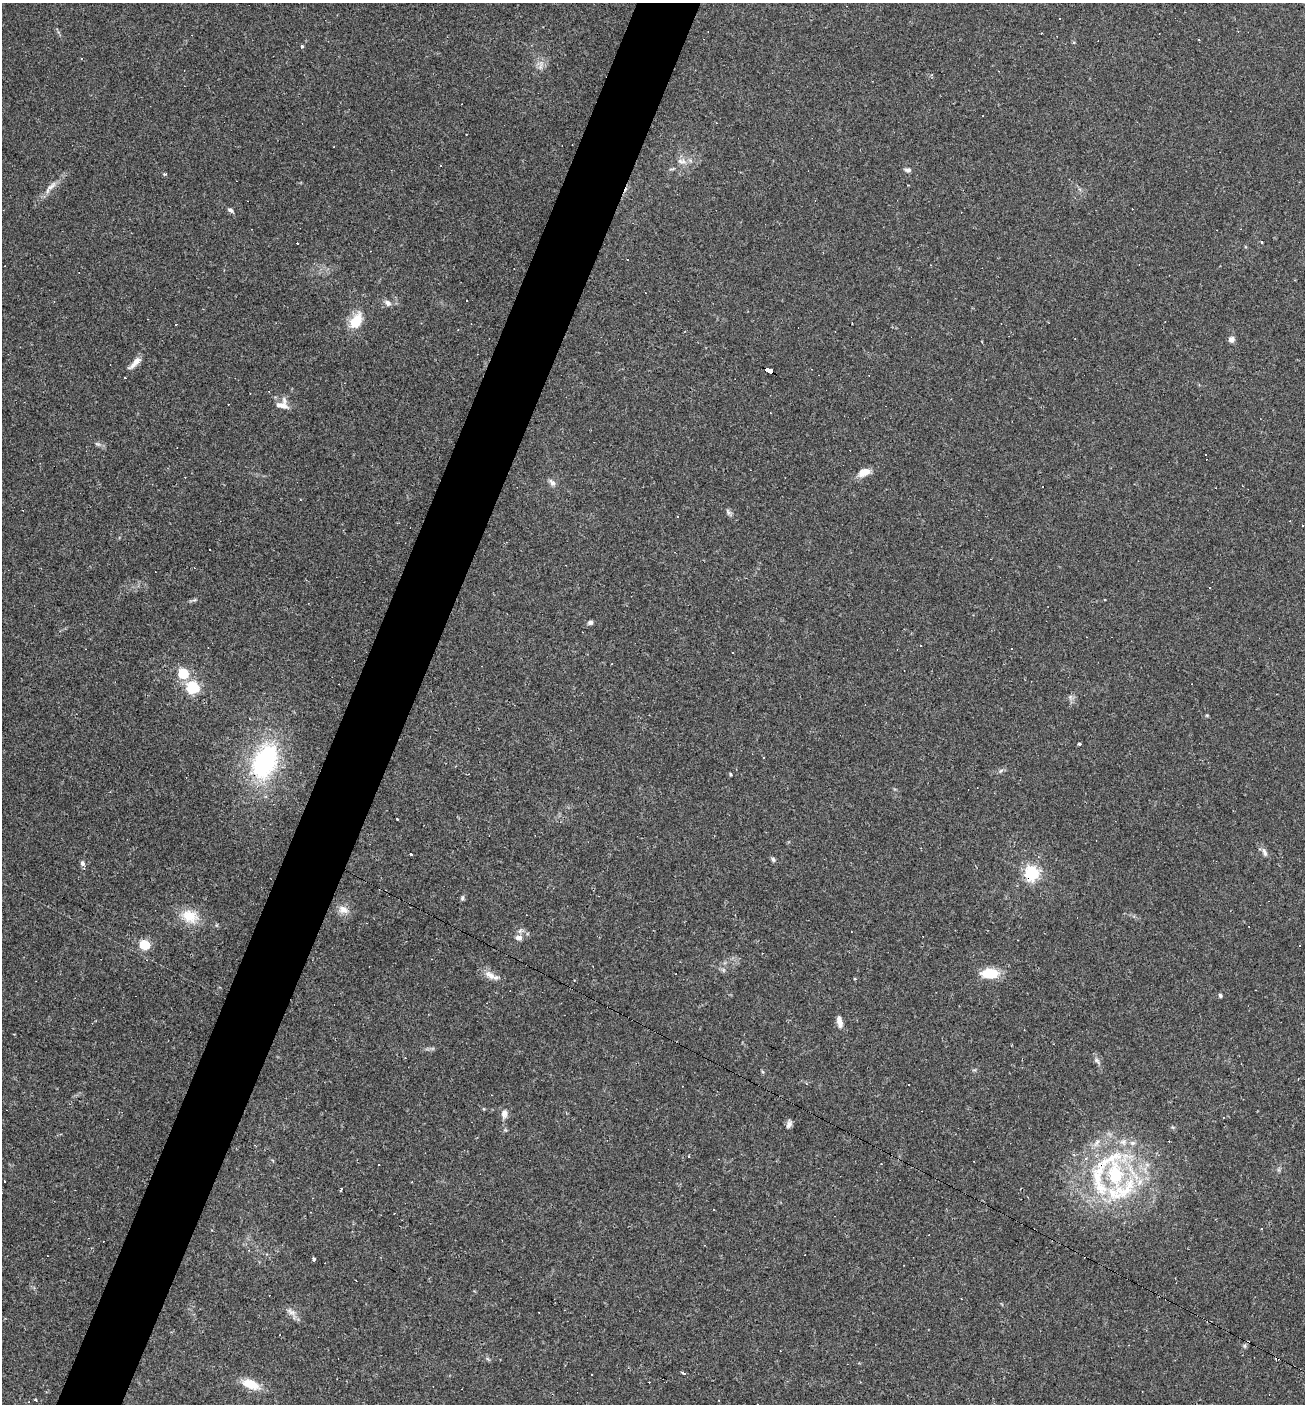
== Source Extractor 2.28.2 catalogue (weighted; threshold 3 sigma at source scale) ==
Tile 7 of 4 x 4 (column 3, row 2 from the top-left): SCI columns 2742-4044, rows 2804-4205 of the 5617 x 5606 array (HDU 1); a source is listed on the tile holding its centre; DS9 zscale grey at full resolution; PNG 1307 x 1406 px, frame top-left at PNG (2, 3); no overlay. Shown black and unused: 5% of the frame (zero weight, under 2 of 3 exposures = <1% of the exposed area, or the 3 px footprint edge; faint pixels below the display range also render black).
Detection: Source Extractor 2.28.2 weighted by HDU 2 'WHT'; one run over the whole footprint, this tile lists its part. Background 0.0488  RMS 0.0049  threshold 0.0221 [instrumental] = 3 sigma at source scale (4.5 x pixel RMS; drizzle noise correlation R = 1.50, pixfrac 1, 0.05/0.05 arcsec/px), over >= 5 px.
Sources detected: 122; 50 cosmic-ray / hot-pixel residue — not listed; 6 inside a brighter listed object's ellipse — not listed separately; the other 66 listed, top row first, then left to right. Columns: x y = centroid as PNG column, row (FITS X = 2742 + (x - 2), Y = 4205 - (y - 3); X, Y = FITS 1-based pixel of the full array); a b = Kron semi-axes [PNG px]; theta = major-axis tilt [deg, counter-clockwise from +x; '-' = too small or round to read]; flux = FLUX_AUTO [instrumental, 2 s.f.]
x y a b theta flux
1060 18 3 2 - 0.47
302 46 4 3 - 0.85
540 67 7 6 - 1.7
466 134 3 2 - 0.38
682 161 14 9 -8 3.6
441 166 3 3 - 12
908 170 8 5 2 1.4
165 174 6 3 1 0.5
51 187 19 7 42 4
230 210 8 5 -33 1.2
1262 242 3 2 - 0.77
467 300 3 2 - 0.43
388 303 9 7 -40 2
356 320 20 12 59 11
1231 339 7 6 - 2.3
135 363 21 6 45 3.8
769 370 9 4 -26 77
281 405 18 8 -12 3.8
770 413 3 2 - 0.3
98 444 8 5 -23 1.2
864 472 13 8 20 6.2
552 482 11 7 -52 2
728 512 10 5 -46 1.3
677 517 3 3 - 0.44
590 622 7 5 15 1.3
921 645 3 3 - 1.4
183 673 5 5 - 38
193 687 6 5 - 72
1070 697 7 6 - 1.3
1207 715 5 3 - 0.47
1079 744 3 3 - 1.2
265 762 35 21 66 70
1001 771 7 4 44 0.99
397 819 3 3 - 0.79
1264 852 13 6 -71 2
411 855 3 3 - 18
773 860 6 5 - 0.99
82 863 7 6 - 1.6
1032 873 6 6 - 140
462 898 7 4 81 0.9
343 910 14 10 -20 4.2
190 916 24 17 -21 11
518 938 10 7 -5 2.6
144 944 5 5 - 43
1299 945 3 2 - 0.53
723 970 7 4 -90 0.9
990 973 19 10 0 14
490 975 20 9 -28 4.4
1220 996 5 4 - 0.88
840 1022 15 6 -79 3.4
1097 1061 11 6 -46 1.7
908 1084 2 2 - 0.34
504 1114 13 8 87 2.8
789 1124 10 6 70 1.8
1132 1143 8 6 0 1.6
688 1156 3 2 - 0.75
1100 1176 76 24 86 46
341 1189 3 3 - 1.4
1125 1189 52 24 45 39
314 1259 3 3 - 1.7
291 1312 15 7 -28 2.9
1244 1346 6 5 - 0.81
684 1373 4 3 - 1.3
592 1374 2 2 - 0.44
251 1384 23 11 -22 9.5
36 1400 3 3 - 2.4
Overlapping masked pixels (flux is a lower limit): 3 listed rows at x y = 769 370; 1032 873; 1100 1176